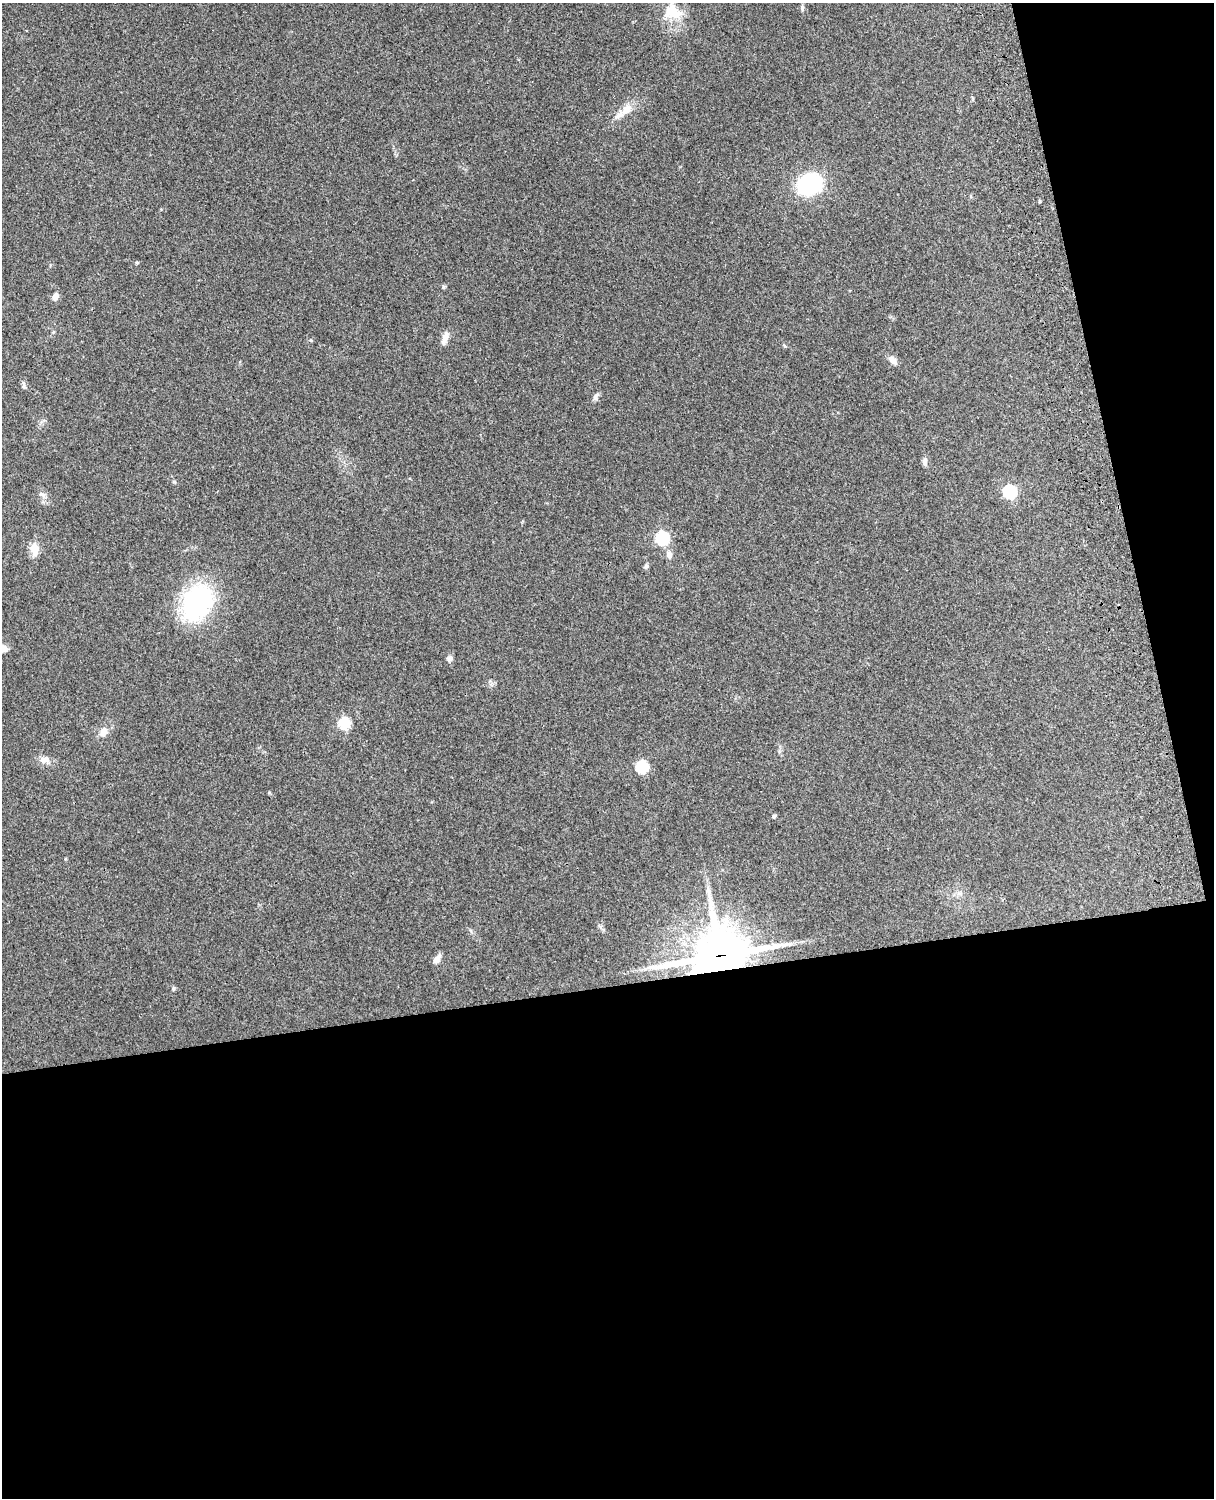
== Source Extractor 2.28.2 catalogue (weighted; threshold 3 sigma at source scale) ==
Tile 12 of 4 x 3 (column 4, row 3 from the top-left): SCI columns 3756-4967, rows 164-1659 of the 5088 x 4927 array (HDU 1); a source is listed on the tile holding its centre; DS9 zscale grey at full resolution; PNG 1216 x 1500 px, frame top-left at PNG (2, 3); no overlay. Shown black and unused: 39% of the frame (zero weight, under 3 of 4 exposures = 6% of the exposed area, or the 3 px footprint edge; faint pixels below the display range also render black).
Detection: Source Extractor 2.28.2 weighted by HDU 2 'WHT'; one run over the whole footprint, this tile lists its part. Background 0.265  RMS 0.0089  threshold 0.0403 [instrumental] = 3 sigma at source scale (4.5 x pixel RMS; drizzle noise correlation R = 1.50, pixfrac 1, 0.05/0.05 arcsec/px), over >= 5 px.
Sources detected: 31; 1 long thin detection or spike segment (spike, bleed or trail) — not listed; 1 inside a brighter listed object's ellipse — not listed separately; the other 29 listed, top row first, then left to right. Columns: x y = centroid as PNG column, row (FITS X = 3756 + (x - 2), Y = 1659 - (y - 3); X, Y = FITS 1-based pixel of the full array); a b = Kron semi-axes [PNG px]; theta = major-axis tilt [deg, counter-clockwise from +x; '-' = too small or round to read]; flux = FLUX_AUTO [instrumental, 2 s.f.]
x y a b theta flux
802 8 10 3 82 1.7
672 12 24 21 -45 23
626 109 16 11 51 10
809 184 19 15 21 96
137 263 4 4 - 1.4
444 287 6 4 -90 1.1
55 296 9 6 66 4.8
445 338 17 7 72 5.9
893 360 13 8 -48 5
24 386 6 5 - 1.6
595 397 12 5 63 2.8
925 461 10 6 87 3.2
1010 492 6 6 - 100
42 494 11 4 -9 2.2
662 538 6 6 - 110
35 549 12 8 -86 12
669 554 10 8 -71 4.3
646 566 7 5 61 1.9
197 602 36 26 64 120
2 648 9 7 -6 7.5
450 658 8 6 15 2.5
344 723 6 6 - 69
103 732 13 10 77 6.5
44 759 15 8 1 6
642 767 6 6 - 78
774 816 4 3 - 1.9
719 955 21 15 19 3700
437 959 13 7 51 4.5
173 989 7 3 71 1.2
Overlapping masked pixels (flux is a lower limit): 1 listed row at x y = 719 955
Isophote crosses this tile's border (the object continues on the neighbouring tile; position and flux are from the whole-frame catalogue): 1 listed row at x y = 2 648
Unlisted compact peaks at least as high as the median listed source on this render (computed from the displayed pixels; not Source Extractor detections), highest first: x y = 311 340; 174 482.